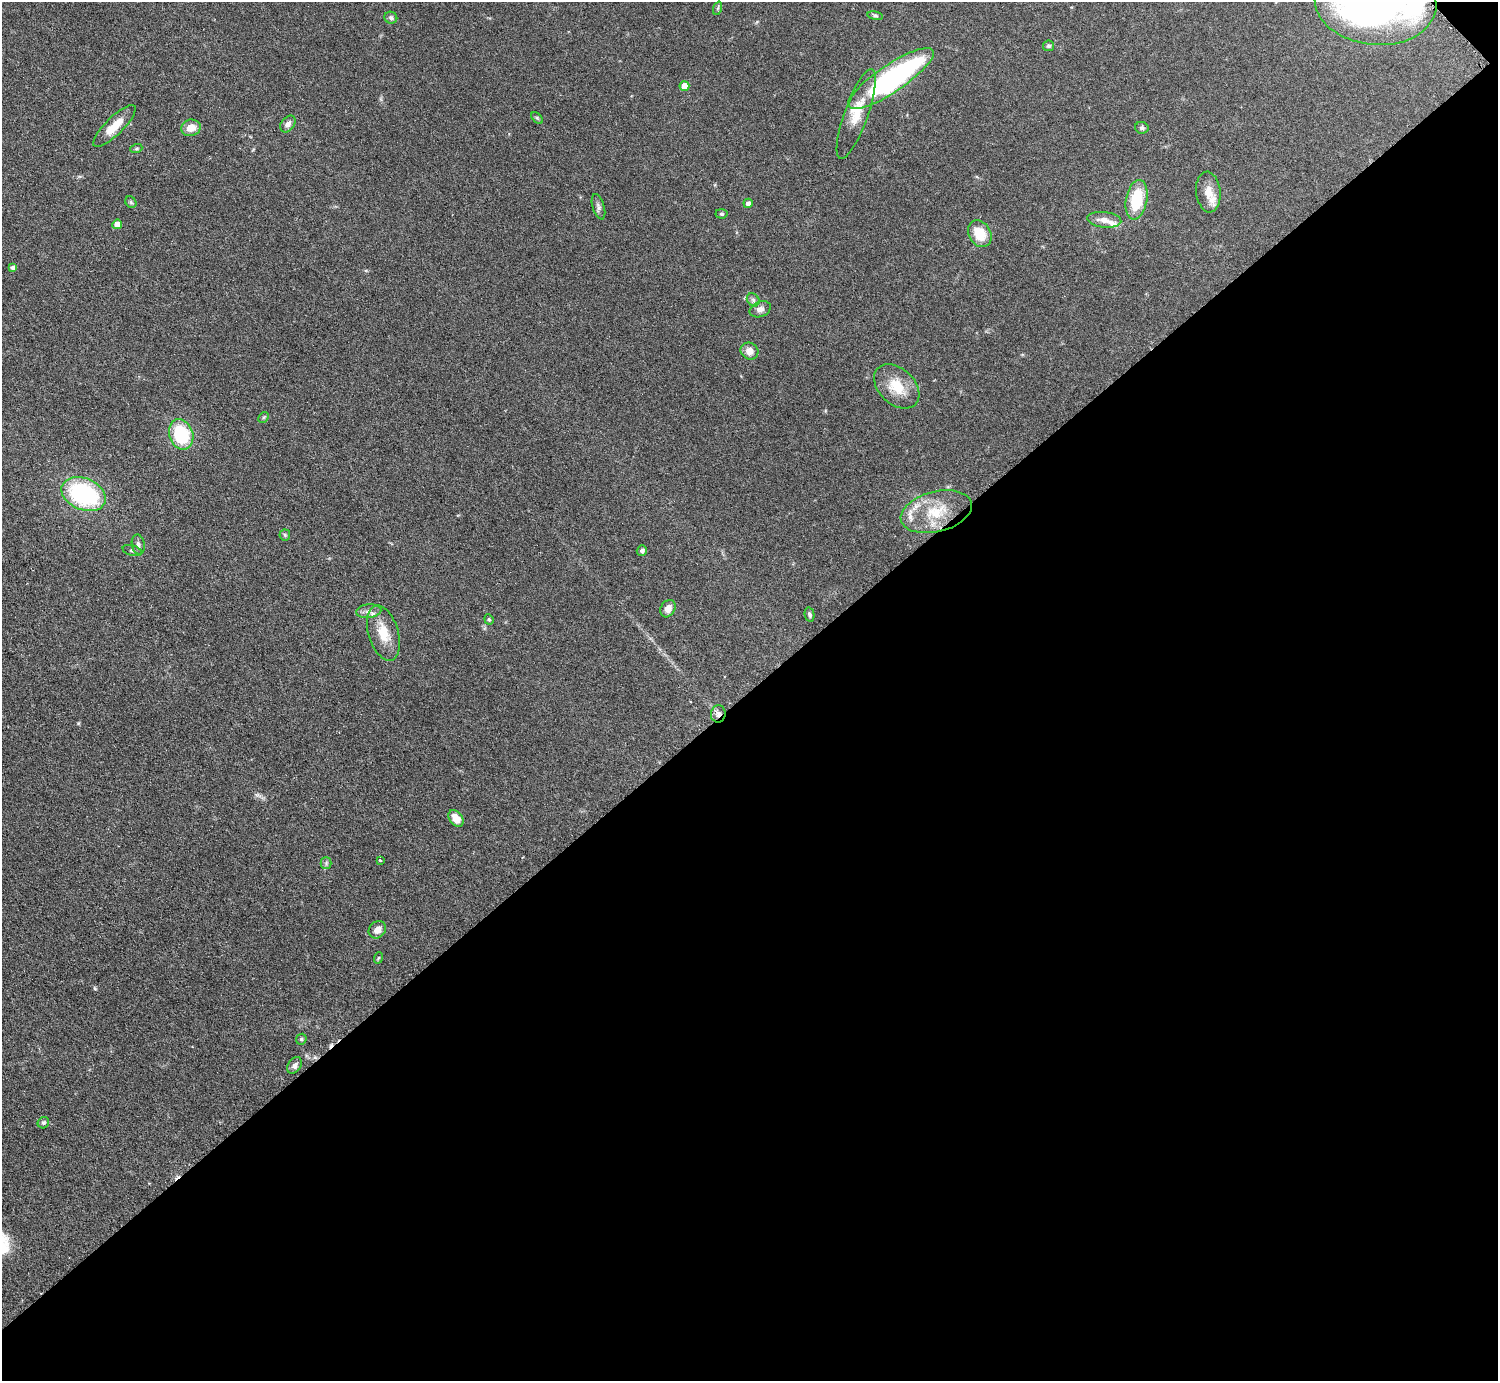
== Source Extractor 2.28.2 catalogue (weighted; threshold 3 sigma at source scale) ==
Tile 12 of 4 x 4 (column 4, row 3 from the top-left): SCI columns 4498-5993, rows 1547-2925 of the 5999 x 5997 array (HDU 1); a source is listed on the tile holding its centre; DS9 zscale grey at full resolution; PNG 1500 x 1383 px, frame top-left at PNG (2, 2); each listed source drawn as its Kron ellipse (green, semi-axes under 4 px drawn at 4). Shown black and unused: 50% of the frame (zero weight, under 3 of 6 exposures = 1% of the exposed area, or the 3 px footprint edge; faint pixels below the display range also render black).
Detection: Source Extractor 2.28.2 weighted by HDU 2 'WHT'; one run over the whole footprint, this tile lists its part. Background 0.0815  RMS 0.0036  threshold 0.0147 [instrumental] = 3 sigma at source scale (4.09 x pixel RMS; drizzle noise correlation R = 1.36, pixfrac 0.8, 0.05/0.05 arcsec/px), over >= 5 px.
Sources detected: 56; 1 inside a brighter object's white glare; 1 cosmic-ray / hot-pixel residue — neither listed nor drawn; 4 inside a brighter listed object's ellipse — not listed separately; the other 50 listed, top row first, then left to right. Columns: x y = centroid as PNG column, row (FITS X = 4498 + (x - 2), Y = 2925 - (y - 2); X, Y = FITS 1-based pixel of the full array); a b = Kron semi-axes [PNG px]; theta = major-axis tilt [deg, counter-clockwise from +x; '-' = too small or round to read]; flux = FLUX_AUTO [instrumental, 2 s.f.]
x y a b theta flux
1376 2 61 42 -5 180
718 8 7 4 71 0.54
875 16 8 4 -9 0.57
391 18 6 6 - 0.79
1049 46 5 5 - 0.6
891 78 50 13 34 73
684 86 5 5 - 4.5
856 114 47 12 70 8.5
537 118 7 4 -45 0.47
288 124 9 6 53 1.5
114 126 28 8 45 6.4
191 128 10 8 18 3.5
1142 128 7 6 - 0.85
136 149 6 4 19 0.43
1208 192 20 12 -84 4.2
1137 200 20 10 80 14
131 202 6 5 - 0.49
748 203 5 4 - 1.4
598 207 13 6 -73 1.2
721 214 6 4 -3 0.55
1104 220 17 7 -6 2.9
117 224 5 4 - 3.3
980 234 14 10 -60 7.8
13 268 4 4 - 1.4
753 300 7 5 -47 0.79
760 309 11 7 23 1.8
749 351 9 8 - 2.8
897 386 26 18 -43 8.4
264 417 6 4 44 0.42
181 434 15 12 -70 19
84 494 23 15 -23 40
936 512 36 20 14 14
285 535 6 5 - 0.52
138 544 10 6 -78 1.1
132 551 10 5 -16 0.8
642 551 5 5 - 0.91
668 609 9 7 59 2.3
369 611 12 7 5 1.8
809 614 7 4 -77 0.78
489 619 5 4 - 0.49
383 633 28 15 -73 7.8
718 714 8 7 - 1.6
456 818 9 6 -51 4.4
380 860 4 3 - 0.32
326 863 5 5 - 0.63
377 930 9 8 - 2.3
378 958 6 3 71 0.32
301 1039 6 5 - 0.49
295 1065 9 6 57 1.3
43 1123 6 5 - 0.63
Overlapping masked pixels (flux is a lower limit): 1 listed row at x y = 718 714
Isophote crosses this tile's border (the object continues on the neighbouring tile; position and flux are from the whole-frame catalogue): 1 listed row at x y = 1376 2